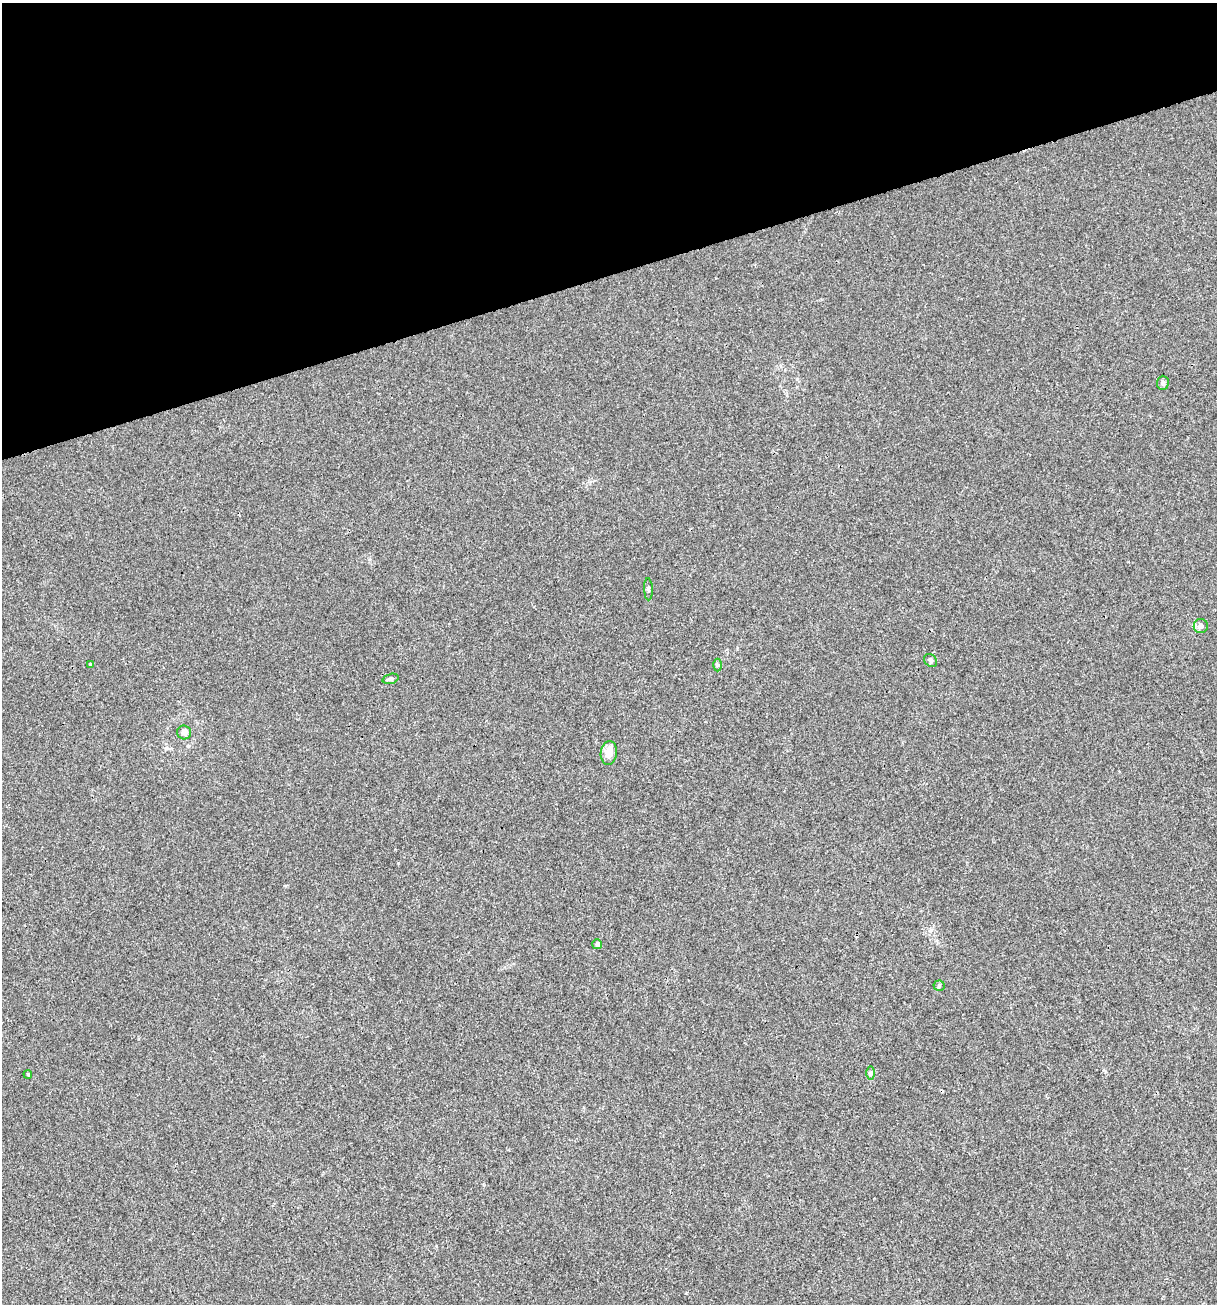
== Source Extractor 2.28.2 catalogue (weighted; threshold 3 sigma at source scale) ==
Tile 3 of 4 x 4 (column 3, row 1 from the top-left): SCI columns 2532-3746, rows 3905-5206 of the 5012 x 5207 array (HDU 1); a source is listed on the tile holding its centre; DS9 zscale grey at full resolution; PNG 1219 x 1306 px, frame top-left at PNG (2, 3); each listed source drawn as its Kron ellipse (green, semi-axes under 4 px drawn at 4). Shown black and unused: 21% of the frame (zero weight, under 3 of 4 exposures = <1% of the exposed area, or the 3 px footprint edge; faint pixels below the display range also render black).
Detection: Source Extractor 2.28.2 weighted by HDU 2 'WHT'; one run over the whole footprint, this tile lists its part. Background 0.00336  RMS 0.0026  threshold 0.0118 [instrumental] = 3 sigma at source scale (4.5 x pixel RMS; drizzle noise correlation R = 1.50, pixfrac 1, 0.0396/0.0396 arcsec/px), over >= 5 px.
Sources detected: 14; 1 inside a brighter listed object's ellipse — not listed separately; the other 13 listed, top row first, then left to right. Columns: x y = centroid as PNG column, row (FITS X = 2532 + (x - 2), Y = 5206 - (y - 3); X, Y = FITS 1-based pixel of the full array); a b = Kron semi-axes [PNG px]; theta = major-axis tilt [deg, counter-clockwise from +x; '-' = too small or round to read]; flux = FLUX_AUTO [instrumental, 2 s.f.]
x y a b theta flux
1163 383 7 6 - 0.79
648 589 11 3 -88 0.43
1201 626 7 7 - 0.83
930 660 7 5 -45 0.62
90 664 4 3 - 0.47
718 665 6 4 90 0.38
390 679 8 5 17 0.65
184 732 7 6 - 1.1
609 753 12 8 83 3.2
597 944 5 5 - 0.93
939 986 5 5 - 0.38
871 1073 7 4 89 0.41
28 1074 4 3 - 0.3